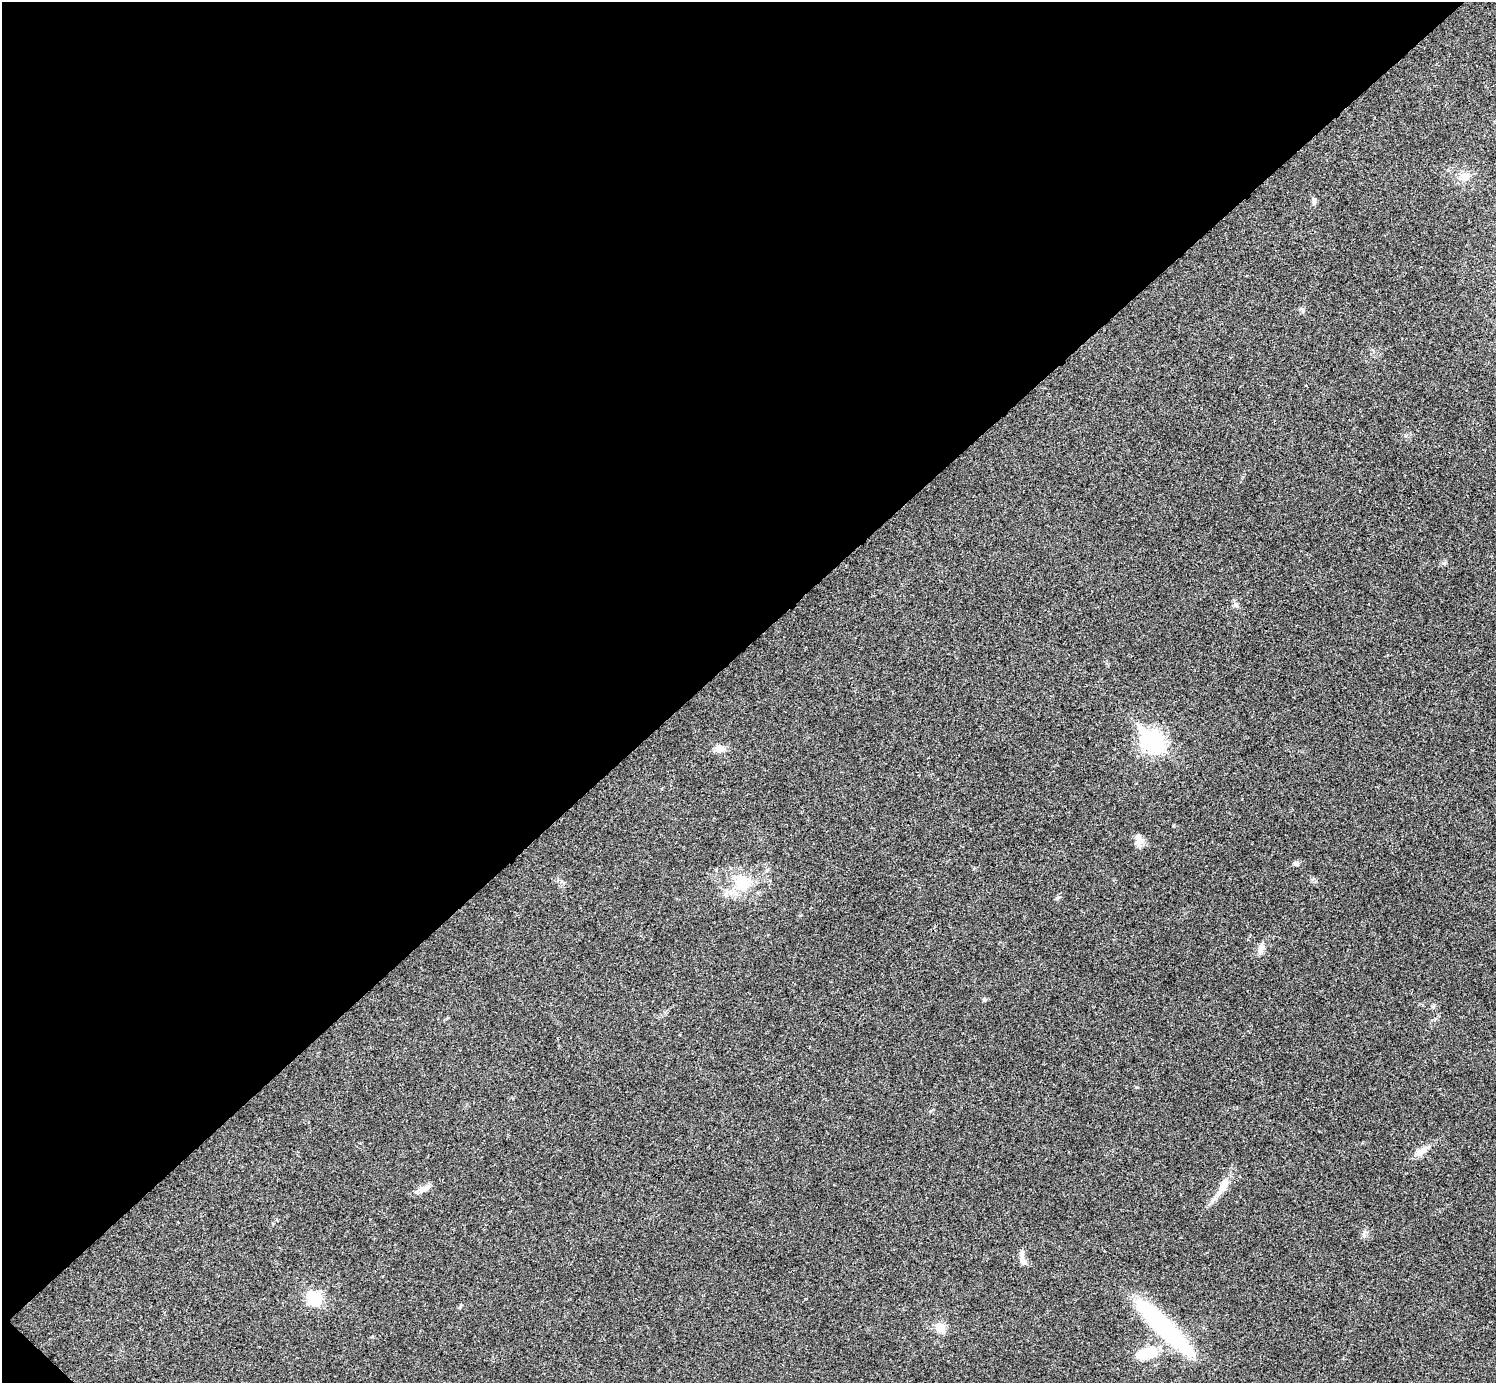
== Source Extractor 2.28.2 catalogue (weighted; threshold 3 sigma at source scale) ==
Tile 5 of 4 x 4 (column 1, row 2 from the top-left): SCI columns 4-1497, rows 2922-4302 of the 5985 x 5985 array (HDU 1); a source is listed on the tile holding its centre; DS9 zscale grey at full resolution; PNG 1498 x 1385 px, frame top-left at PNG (2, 2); no overlay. Shown black and unused: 47% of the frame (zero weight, under 3 of 4 exposures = <1% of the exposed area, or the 3 px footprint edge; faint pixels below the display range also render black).
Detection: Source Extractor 2.28.2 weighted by HDU 2 'WHT'; one run over the whole footprint, this tile lists its part. Background 0.0196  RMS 0.004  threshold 0.0179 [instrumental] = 3 sigma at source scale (4.5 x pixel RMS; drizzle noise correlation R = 1.50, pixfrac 1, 0.05/0.05 arcsec/px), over >= 5 px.
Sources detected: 21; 1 inside a brighter listed object's ellipse — not listed separately; the other 20 listed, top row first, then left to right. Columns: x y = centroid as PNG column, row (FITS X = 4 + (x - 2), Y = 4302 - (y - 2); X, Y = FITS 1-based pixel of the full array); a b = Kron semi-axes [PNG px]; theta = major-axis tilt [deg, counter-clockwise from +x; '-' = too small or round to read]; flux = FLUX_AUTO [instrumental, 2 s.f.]
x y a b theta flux
1465 176 17 11 -2 4.1
1314 200 9 6 -78 1.1
1302 310 11 3 -60 0.69
1236 605 6 6 - 0.99
1153 741 10 8 -45 200
720 748 13 9 -10 3
1140 841 12 10 49 2.8
1296 864 8 6 1 1
742 882 27 21 -51 14
1058 898 7 5 25 0.75
1260 950 13 7 79 2.2
984 999 5 5 - 0.76
1421 1151 18 8 33 3.6
1223 1186 23 10 57 5.1
423 1188 19 7 21 2.7
1022 1259 18 7 -82 2.7
314 1298 13 12 - 14
940 1327 13 11 -22 4.2
1164 1327 77 15 -45 57
1147 1353 34 15 13 11
Unlisted compact peaks at least as high as the median listed source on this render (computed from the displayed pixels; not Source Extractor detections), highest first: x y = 1136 1087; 1364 1235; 1406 436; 460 1307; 805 1299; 1313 879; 930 1111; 372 1337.